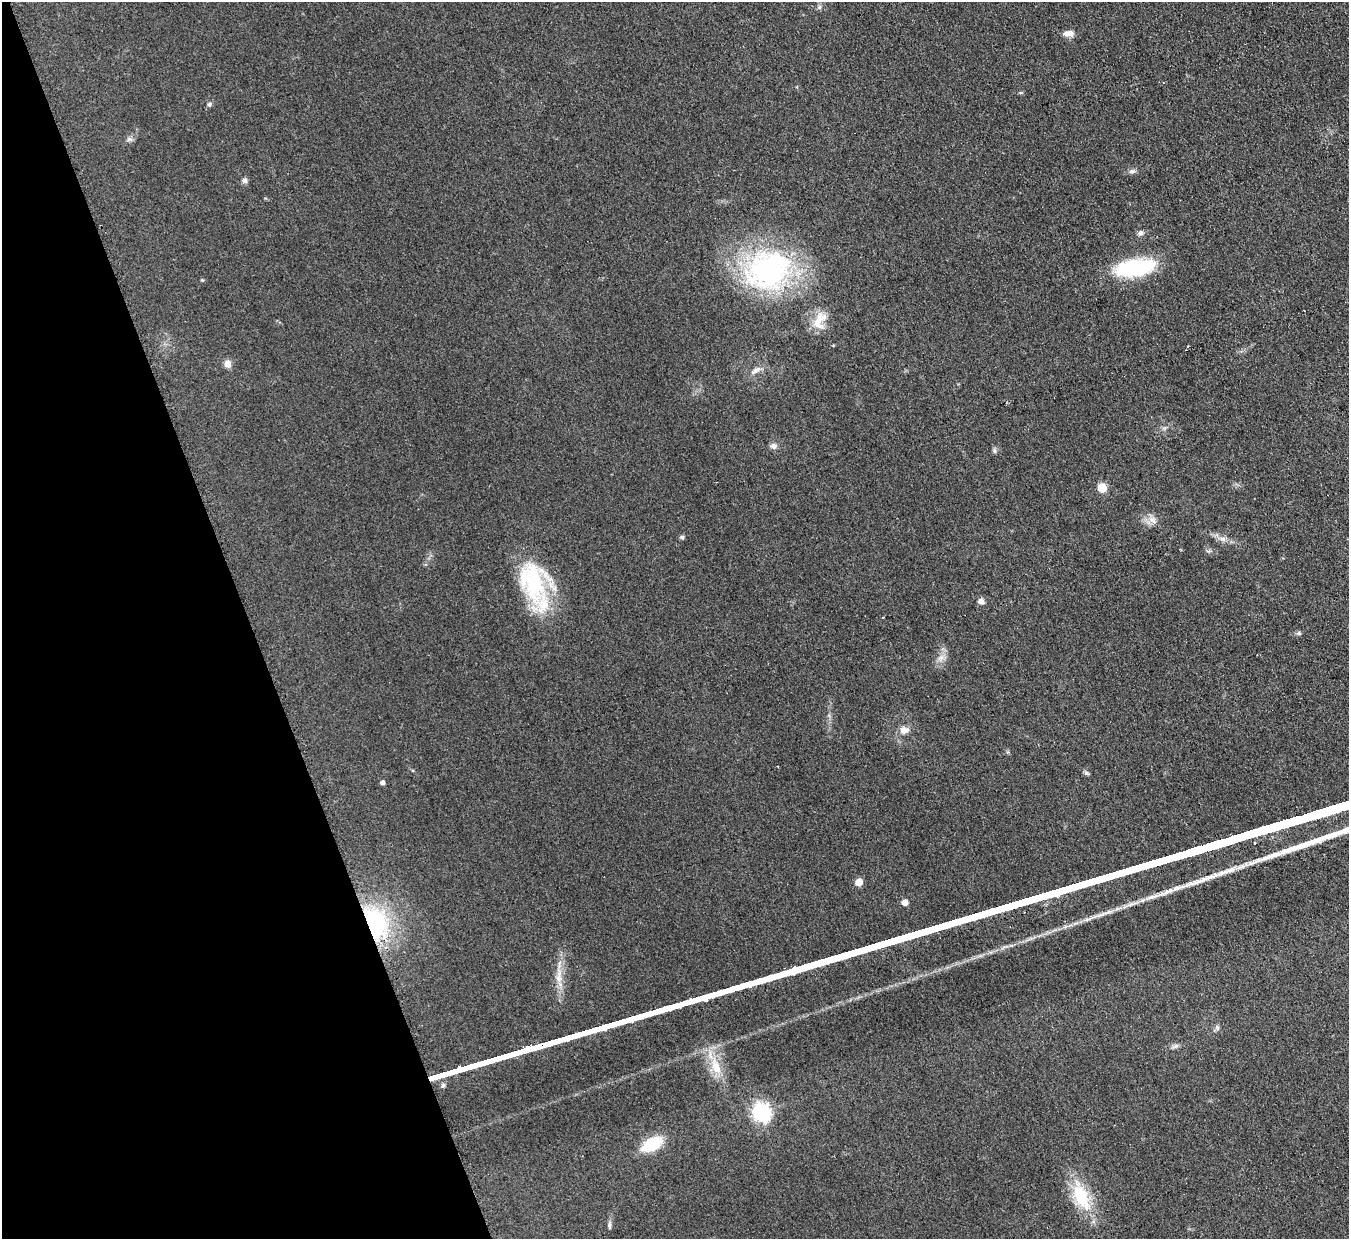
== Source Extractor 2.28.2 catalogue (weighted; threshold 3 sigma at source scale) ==
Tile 5 of 4 x 4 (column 1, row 2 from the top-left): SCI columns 19-1365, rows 2754-3990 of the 5414 x 5374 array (HDU 1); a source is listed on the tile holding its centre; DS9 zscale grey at full resolution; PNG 1351 x 1241 px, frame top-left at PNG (2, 2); no overlay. Shown black and unused: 18% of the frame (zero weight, under 2 of 3 exposures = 2% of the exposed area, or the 3 px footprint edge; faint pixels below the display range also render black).
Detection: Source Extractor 2.28.2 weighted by HDU 2 'WHT'; one run over the whole footprint, this tile lists its part. Background 0.0903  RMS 0.011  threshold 0.0504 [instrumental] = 3 sigma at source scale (4.5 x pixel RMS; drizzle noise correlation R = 1.50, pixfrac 1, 0.05/0.05 arcsec/px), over >= 5 px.
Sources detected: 43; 1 cosmic-ray / hot-pixel residue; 1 long thin detection or spike segment (spike, bleed or trail) — not listed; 1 inside a brighter listed object's ellipse — not listed separately; the other 40 listed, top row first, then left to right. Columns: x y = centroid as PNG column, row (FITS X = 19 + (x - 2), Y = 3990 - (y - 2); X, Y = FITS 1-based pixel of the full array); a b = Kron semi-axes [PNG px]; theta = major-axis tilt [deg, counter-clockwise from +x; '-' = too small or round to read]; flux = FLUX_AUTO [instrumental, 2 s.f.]
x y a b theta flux
819 7 7 4 89 2
1069 33 13 7 0 7.5
1021 93 6 3 -18 1.3
209 104 6 6 - 2.6
129 139 9 6 -5 2.9
1132 171 9 6 16 3.5
245 180 7 7 - 3.4
1141 233 8 7 - 3.6
1135 267 46 18 9 87
768 270 60 49 24 230
202 280 5 4 - 1.1
819 318 23 15 25 21
1187 347 3 3 - 1.7
228 364 9 8 - 7.1
756 370 17 6 35 6.8
773 446 9 7 6 4.4
994 451 7 5 -83 2.3
1102 488 5 5 - 42
1152 520 13 9 -31 8.4
682 537 6 5 - 2.2
1223 539 7 4 -18 3.4
532 582 53 36 -72 110
981 601 7 7 - 5.1
883 617 3 2 - 1.8
1298 633 7 5 21 2.2
941 658 8 4 19 3.8
904 730 11 9 -15 8.2
1086 773 8 5 -27 2.2
382 783 4 4 - 4
859 882 5 5 - 19
905 902 5 5 - 11
374 924 29 22 -68 140
559 976 27 9 89 17
1217 1028 8 6 -71 2.8
1175 1046 10 5 25 3.3
716 1066 27 14 -70 27
761 1112 7 7 - 370
652 1144 15 9 28 65
1081 1196 41 19 -67 54
609 1225 12 4 89 3.1
Overlapping masked pixels (flux is a lower limit): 1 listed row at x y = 374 924
Unlisted compact peaks at least as high as the median listed source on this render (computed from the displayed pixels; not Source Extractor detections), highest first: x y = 443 1085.